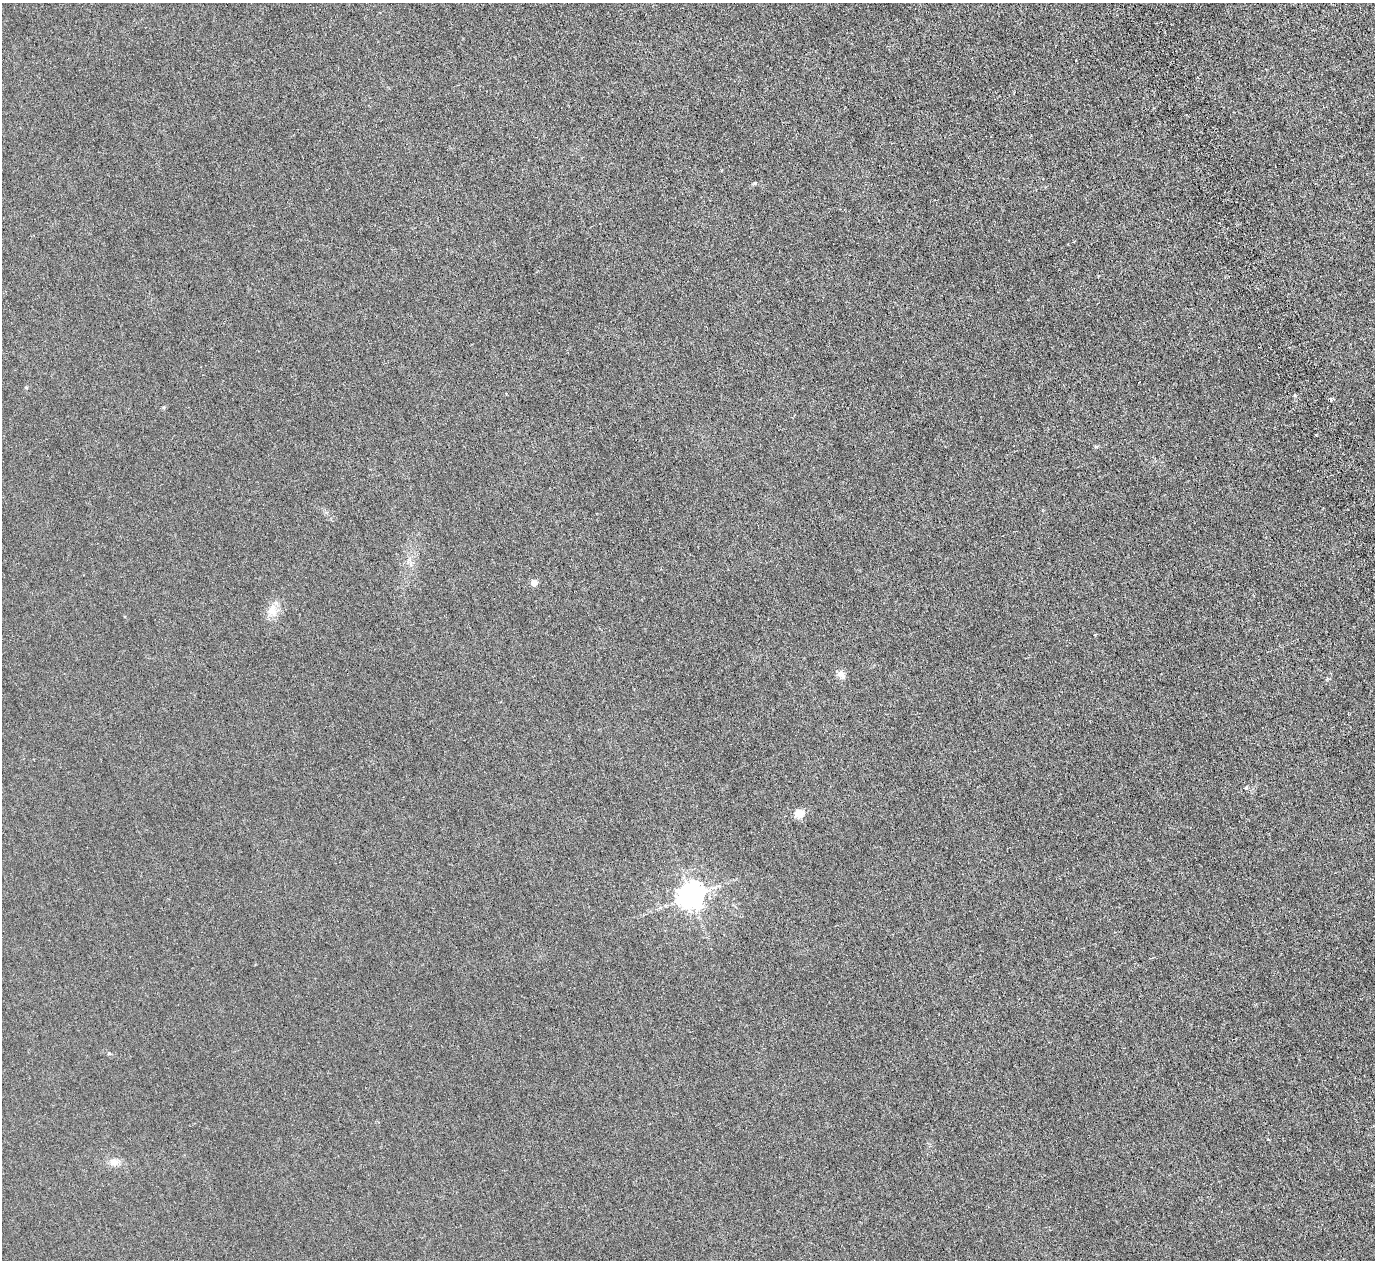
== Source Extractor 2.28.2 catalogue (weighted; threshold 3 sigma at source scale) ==
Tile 10 of 4 x 4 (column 2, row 3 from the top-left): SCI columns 1694-3066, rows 1740-2997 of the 6128 x 6110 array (HDU 1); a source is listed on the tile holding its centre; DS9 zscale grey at full resolution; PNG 1377 x 1262 px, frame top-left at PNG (2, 3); no overlay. Shown black and unused: <1% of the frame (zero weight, under 4 of 8 exposures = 20% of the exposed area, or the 3 px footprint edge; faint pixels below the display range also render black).
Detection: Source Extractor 2.28.2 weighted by HDU 2 'WHT'; one run over the whole footprint, this tile lists its part. Background 0.00281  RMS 0.0015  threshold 0.00606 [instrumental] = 3 sigma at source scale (4.09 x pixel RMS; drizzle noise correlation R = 1.36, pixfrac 0.8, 0.05/0.05 arcsec/px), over >= 5 px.
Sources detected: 11; all 11 listed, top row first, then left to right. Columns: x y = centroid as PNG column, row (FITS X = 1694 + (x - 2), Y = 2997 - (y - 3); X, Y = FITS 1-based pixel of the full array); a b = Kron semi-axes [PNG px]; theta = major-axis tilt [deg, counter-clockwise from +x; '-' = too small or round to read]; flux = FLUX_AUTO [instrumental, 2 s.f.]
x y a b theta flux
26 387 4 4 - 0.13
1331 399 3 3 - 0.28
1316 435 2 2 - 0.12
1096 446 6 4 0 0.15
534 583 4 4 - 1.7
272 611 16 12 -82 1.4
842 675 14 7 -62 0.73
1246 787 3 3 - 0.3
799 813 5 5 - 5
691 896 8 8 - 150
114 1162 12 9 1 0.83
Unlisted compact peaks at least as high as the median listed source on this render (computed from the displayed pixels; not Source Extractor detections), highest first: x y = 755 183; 1295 395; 109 1053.